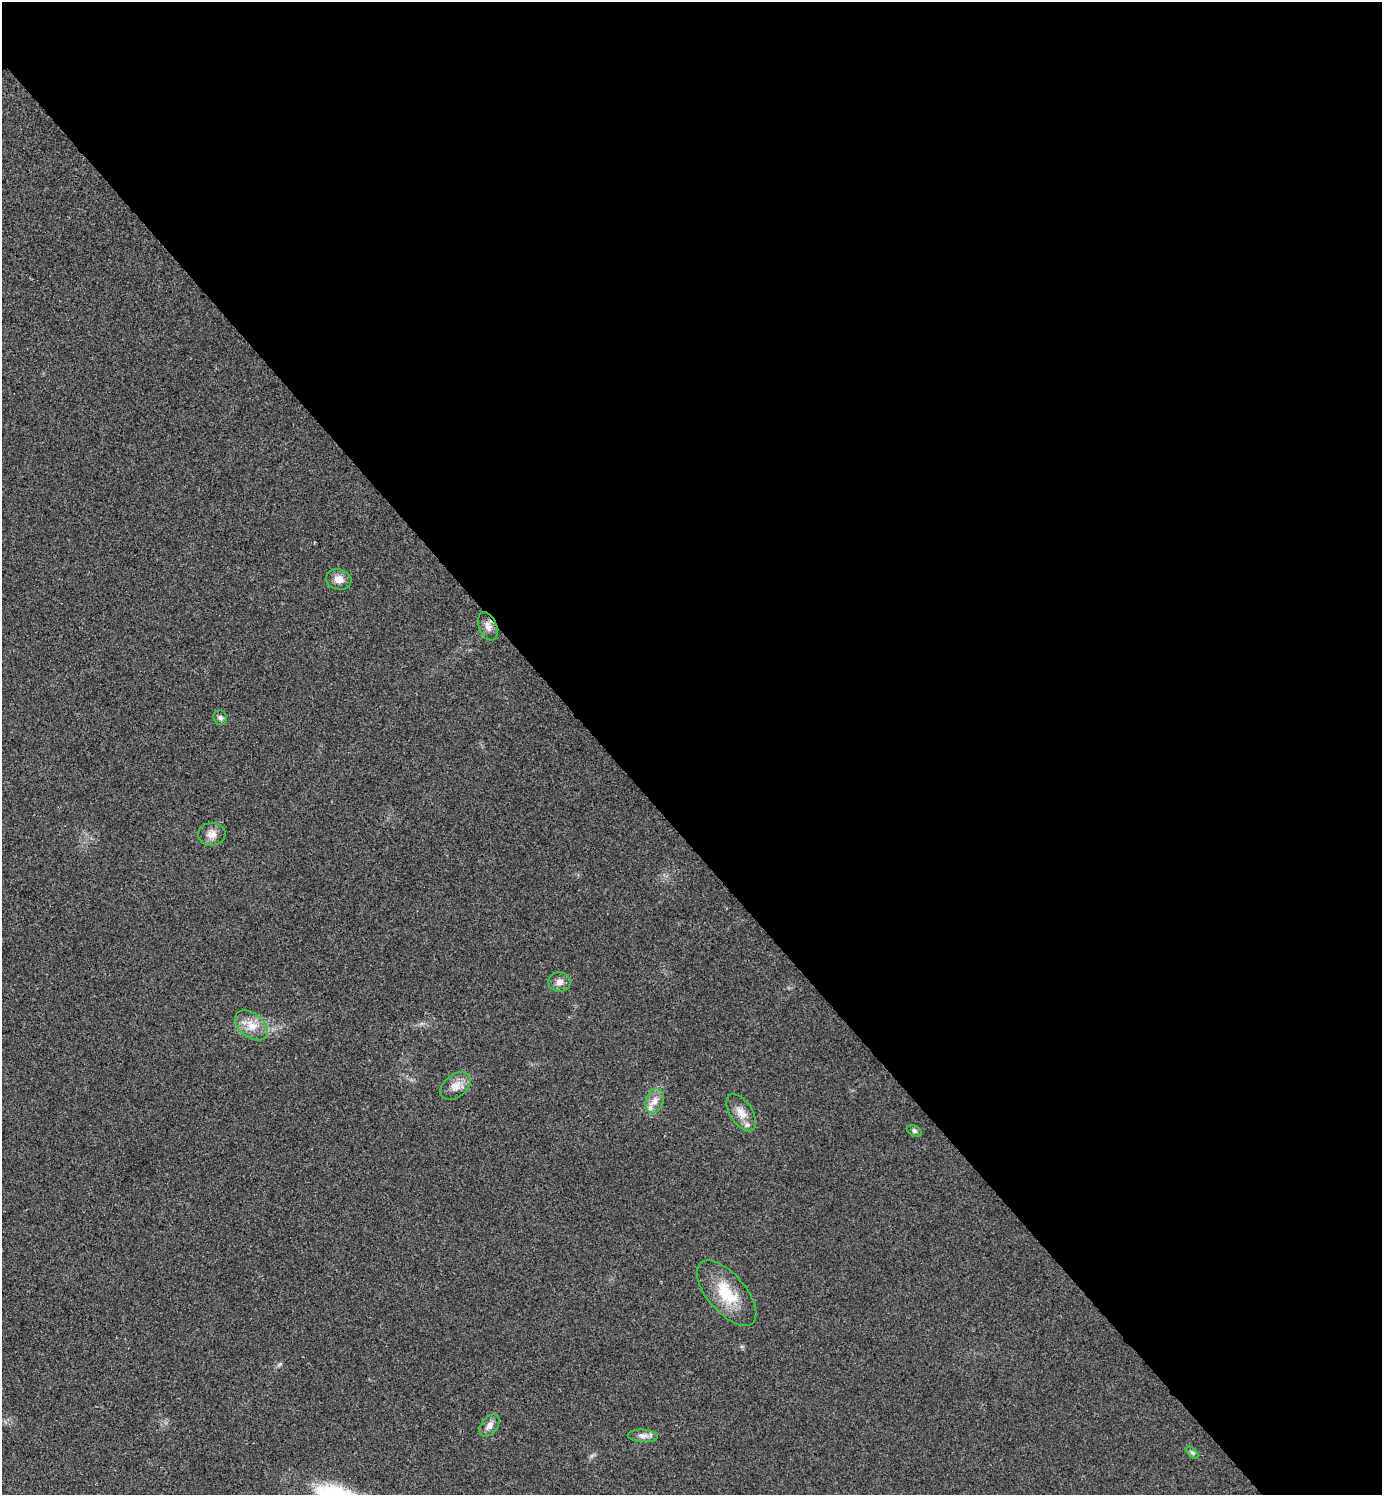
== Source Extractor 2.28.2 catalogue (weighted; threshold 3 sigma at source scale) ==
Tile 8 of 4 x 4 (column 4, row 2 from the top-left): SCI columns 4441-5820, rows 2990-4482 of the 5980 x 5981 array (HDU 1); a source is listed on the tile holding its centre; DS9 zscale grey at full resolution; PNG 1384 x 1497 px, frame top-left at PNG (2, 2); each listed source drawn as its Kron ellipse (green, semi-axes under 4 px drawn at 4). Shown black and unused: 56% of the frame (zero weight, under 3 of 4 exposures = <1% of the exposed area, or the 3 px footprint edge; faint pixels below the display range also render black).
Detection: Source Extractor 2.28.2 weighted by HDU 2 'WHT'; one run over the whole footprint, this tile lists its part. Background 0.0281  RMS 0.0053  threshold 0.024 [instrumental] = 3 sigma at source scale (4.5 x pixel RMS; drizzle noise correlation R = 1.50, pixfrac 1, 0.05/0.05 arcsec/px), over >= 5 px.
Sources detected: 14; all 14 listed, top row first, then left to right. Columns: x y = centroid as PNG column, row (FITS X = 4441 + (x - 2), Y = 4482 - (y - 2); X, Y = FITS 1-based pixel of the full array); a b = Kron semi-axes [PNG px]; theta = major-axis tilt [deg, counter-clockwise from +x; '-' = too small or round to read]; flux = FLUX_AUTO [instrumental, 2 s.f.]
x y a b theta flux
339 579 13 10 -13 4.3
488 626 15 9 -67 3.3
220 718 7 6 - 1.4
212 834 14 11 6 4.2
559 982 11 9 1 2.9
251 1025 19 12 -38 7.5
455 1086 17 11 39 5.3
655 1101 13 8 71 4.2
741 1113 21 11 -57 6.3
914 1131 8 5 -27 1.1
727 1293 40 19 -50 19
489 1426 12 8 51 3
643 1436 15 6 -3 2.8
1192 1453 7 4 -45 0.97